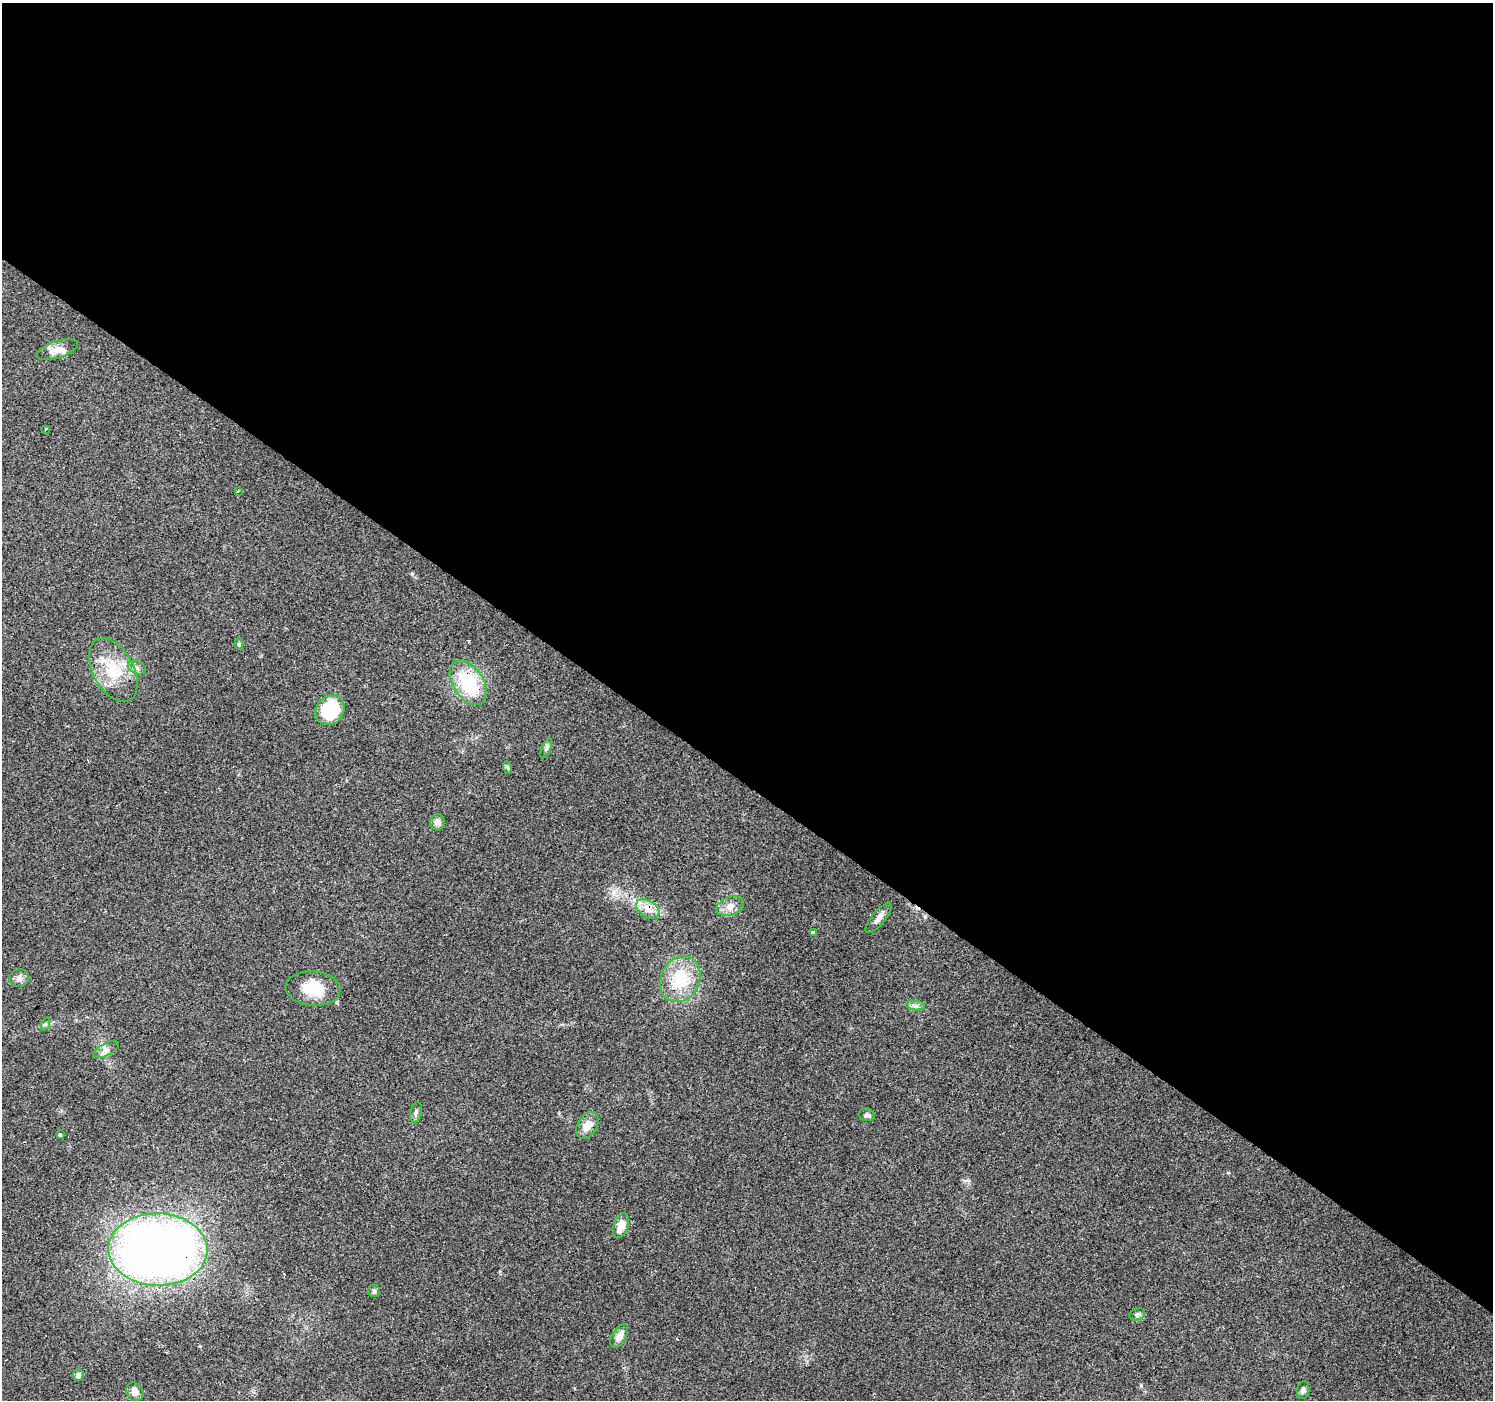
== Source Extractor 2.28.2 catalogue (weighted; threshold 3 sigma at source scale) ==
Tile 3 of 4 x 4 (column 3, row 1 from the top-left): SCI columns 2984-4474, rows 4368-5765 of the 5968 x 6005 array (HDU 1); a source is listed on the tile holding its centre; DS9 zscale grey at full resolution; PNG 1495 x 1402 px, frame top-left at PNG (2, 3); each listed source drawn as its Kron ellipse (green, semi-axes under 4 px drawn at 4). Shown black and unused: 56% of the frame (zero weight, under 3 of 4 exposures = <1% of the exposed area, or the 3 px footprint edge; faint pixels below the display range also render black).
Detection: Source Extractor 2.28.2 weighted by HDU 2 'WHT'; one run over the whole footprint, this tile lists its part. Background 0.0939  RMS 0.0067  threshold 0.0302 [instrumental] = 3 sigma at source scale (4.5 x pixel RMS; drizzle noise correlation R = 1.50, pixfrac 1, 0.0396/0.0396 arcsec/px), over >= 5 px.
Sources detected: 34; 1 cosmic-ray / hot-pixel residue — neither listed nor drawn; the other 33 listed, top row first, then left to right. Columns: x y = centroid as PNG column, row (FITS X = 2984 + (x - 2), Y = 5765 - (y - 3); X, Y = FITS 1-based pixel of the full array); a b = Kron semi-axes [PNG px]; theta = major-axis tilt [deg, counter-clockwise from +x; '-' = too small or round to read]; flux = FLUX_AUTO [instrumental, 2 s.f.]
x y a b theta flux
57 350 21 8 18 6.3
46 429 3 2 - 1.3
238 491 3 2 - 2.1
239 644 6 4 -90 1.1
137 668 9 6 -20 2.3
113 670 34 20 -61 27
468 683 25 15 -57 41
330 710 16 13 49 44
546 748 10 4 66 1.6
508 768 6 4 -70 0.96
437 822 8 7 - 3.4
730 906 14 9 20 5.7
648 909 13 8 -34 5.9
879 918 18 6 50 3.7
813 932 4 3 - 6.2
19 978 10 9 - 3.4
680 979 24 19 65 27
313 988 27 17 -6 21
915 1006 9 4 -8 2
45 1024 7 4 71 0.93
106 1049 14 6 28 3.2
416 1112 10 5 77 1.9
867 1115 8 6 -13 1.7
587 1125 14 9 58 7.4
60 1135 4 3 - 2.8
621 1226 13 7 70 7.9
158 1249 50 36 -1 630
374 1291 6 6 - 1.3
1137 1314 8 6 21 1.8
619 1336 13 6 59 5.4
78 1375 5 5 - 2.7
1303 1390 9 6 80 2
135 1392 10 8 -57 4.4
Overlapping masked pixels (flux is a lower limit): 4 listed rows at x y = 468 683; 648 909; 813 932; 158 1249
Unlisted compact peaks at least as high as the median listed source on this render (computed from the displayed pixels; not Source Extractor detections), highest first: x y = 1141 1385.